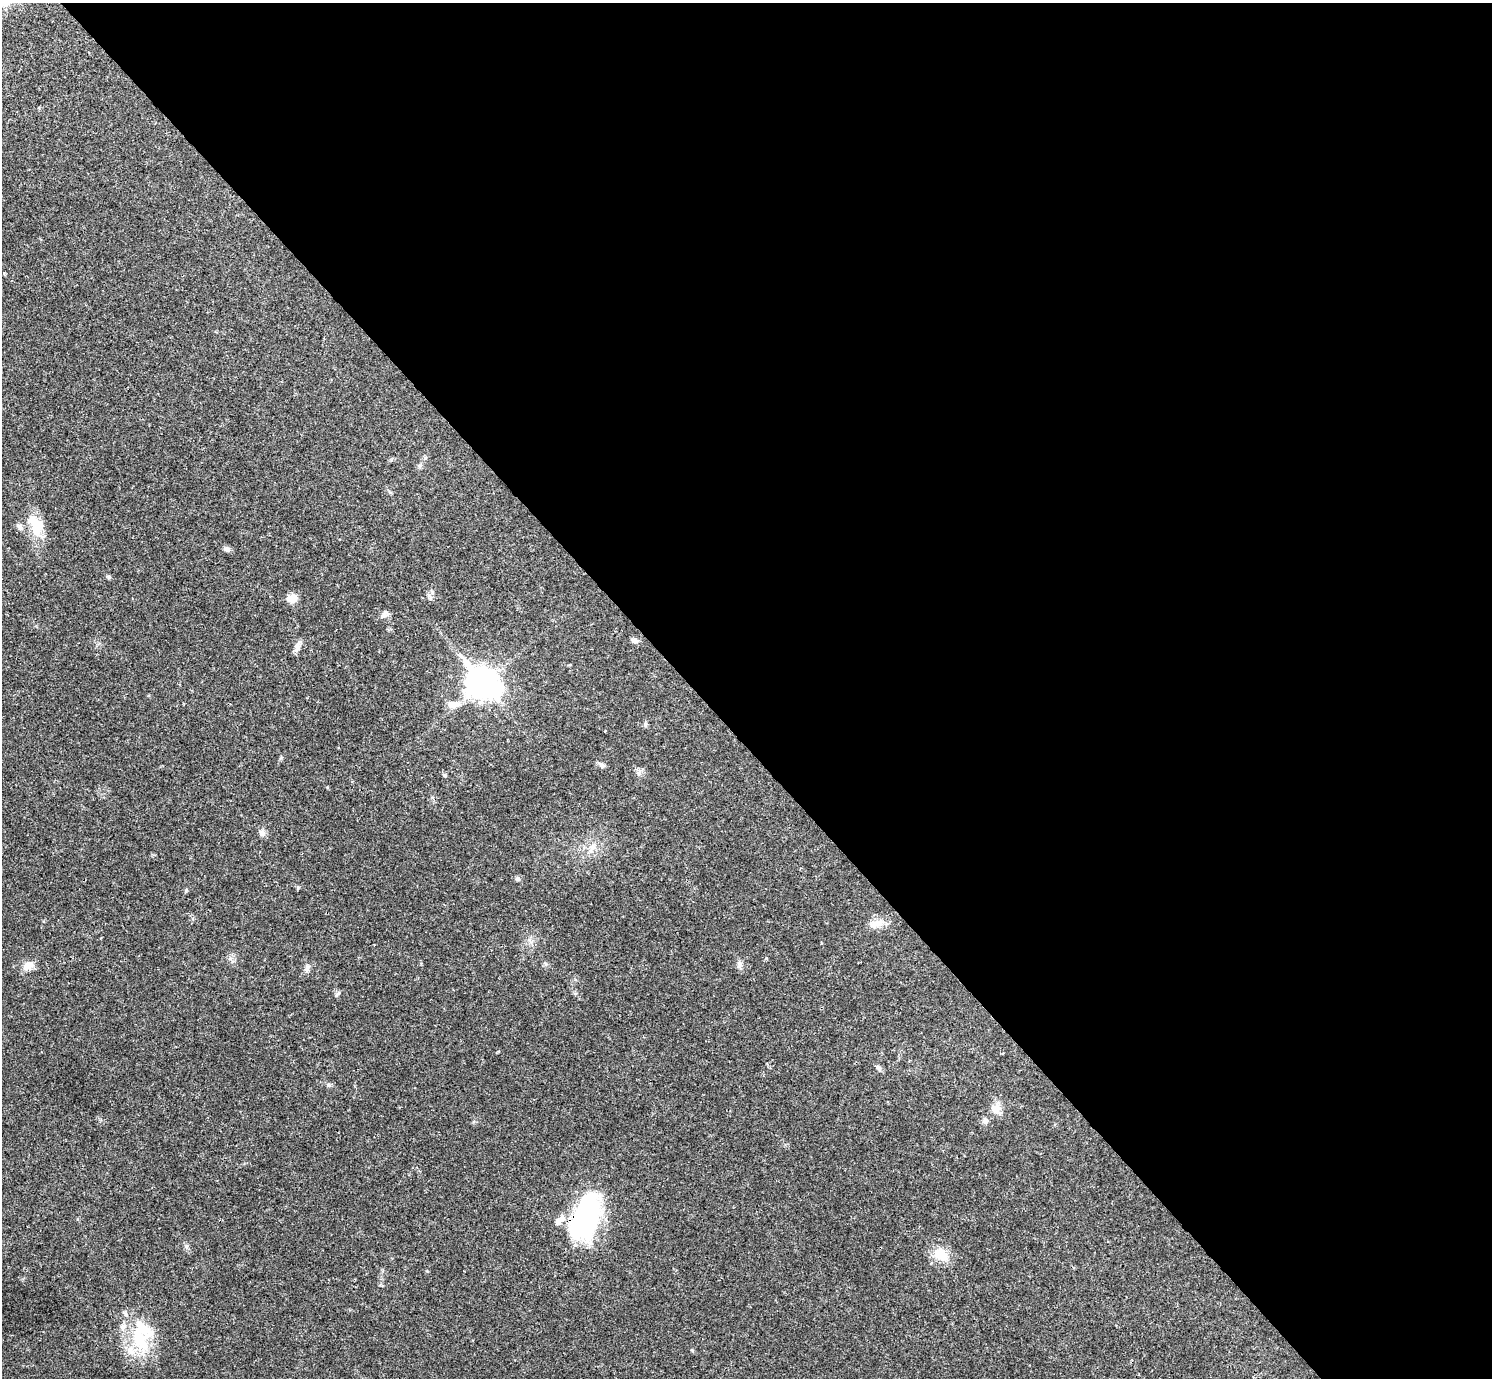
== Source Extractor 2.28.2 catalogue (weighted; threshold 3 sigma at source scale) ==
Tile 8 of 4 x 4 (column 4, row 2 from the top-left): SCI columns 4469-5958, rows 2909-4284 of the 5961 x 5958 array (HDU 1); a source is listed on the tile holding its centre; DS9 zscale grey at full resolution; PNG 1494 x 1380 px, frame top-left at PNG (2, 3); no overlay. Shown black and unused: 54% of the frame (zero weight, under 3 of 4 exposures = <1% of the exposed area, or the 3 px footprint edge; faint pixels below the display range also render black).
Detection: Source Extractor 2.28.2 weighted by HDU 2 'WHT'; one run over the whole footprint, this tile lists its part. Background 0.0209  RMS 0.0022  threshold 0.01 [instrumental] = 3 sigma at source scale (4.5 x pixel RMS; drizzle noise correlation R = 1.50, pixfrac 1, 0.05/0.05 arcsec/px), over >= 5 px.
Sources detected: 30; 1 inside a brighter object's white glare — not listed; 4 inside a brighter listed object's ellipse — not listed separately; the other 25 listed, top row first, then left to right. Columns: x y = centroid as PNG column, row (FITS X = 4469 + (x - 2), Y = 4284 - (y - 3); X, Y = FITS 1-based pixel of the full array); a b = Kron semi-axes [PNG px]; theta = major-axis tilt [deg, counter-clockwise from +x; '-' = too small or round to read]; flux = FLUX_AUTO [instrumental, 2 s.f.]
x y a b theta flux
36 525 30 17 -61 5.6
226 549 9 6 -31 0.68
293 599 10 8 16 2.5
384 615 12 6 53 0.77
634 640 10 6 -12 0.82
297 646 15 6 69 1.1
482 683 12 10 -46 300
452 704 11 9 -20 1.7
645 724 6 4 90 0.37
602 765 9 6 -35 0.71
444 775 5 4 - 0.28
262 833 8 7 - 1
593 847 10 7 -1 1.2
518 879 8 5 -26 0.44
874 925 16 8 21 1.8
739 965 12 5 85 0.72
28 966 14 10 33 2.1
307 968 11 4 85 0.62
878 1068 8 6 -37 0.58
995 1108 14 13 - 2
985 1121 8 7 - 0.71
586 1216 51 26 70 33
186 1247 7 4 -90 0.44
940 1254 18 13 -36 4.7
140 1340 29 24 -56 11
Overlapping masked pixels (flux is a lower limit): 1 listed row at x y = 586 1216
Unlisted compact peaks at least as high as the median listed source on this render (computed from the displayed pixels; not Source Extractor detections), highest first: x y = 109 577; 336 995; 298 888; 186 890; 328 1085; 692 1350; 281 758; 427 1271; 639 773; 766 958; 545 964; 230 959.